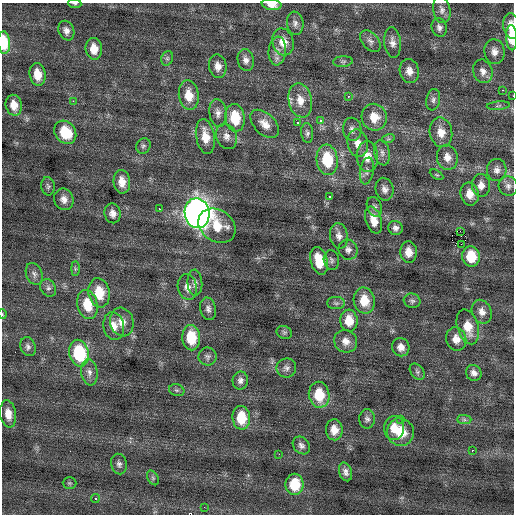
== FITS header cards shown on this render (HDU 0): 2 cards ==
NAXIS1  =                  512 / Axis length
NAXIS2  =                  512 / Axis length

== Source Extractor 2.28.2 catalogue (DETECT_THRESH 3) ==
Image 512 x 512 px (HDU 0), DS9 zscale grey, 1 PNG px = 1 image px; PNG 516 x 516 px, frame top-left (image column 1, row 512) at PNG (2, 3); each listed source drawn as its Kron ellipse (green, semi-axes under 4 px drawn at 4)
Background 0.128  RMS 0.93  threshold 2.8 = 3 sigma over >= 5 px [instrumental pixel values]
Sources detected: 126; all 126 listed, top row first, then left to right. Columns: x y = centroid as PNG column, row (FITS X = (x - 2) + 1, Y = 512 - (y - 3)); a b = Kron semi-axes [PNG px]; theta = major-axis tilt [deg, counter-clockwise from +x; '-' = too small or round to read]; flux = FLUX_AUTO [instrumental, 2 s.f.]
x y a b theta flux
75 4 7 4 -5 100
272 4 10 5 -9 650
442 10 13 8 -79 350
295 23 11 8 -82 320
511 26 13 8 -83 650
439 27 9 7 -76 260
66 31 10 7 -67 320
512 38 12 5 -88 1300
370 41 12 8 -50 290
283 42 14 10 -75 870
392 42 15 8 -84 410
4 43 11 6 -86 1700
94 49 11 8 -84 810
277 51 14 9 84 490
494 52 12 10 -82 470
167 58 7 5 70 140
246 60 11 8 -78 340
343 62 10 5 5 160
218 66 12 8 -81 480
409 71 12 9 -78 510
483 71 12 9 -69 430
38 74 11 8 -79 900
503 90 3 2 - 88
189 95 15 10 -82 990
348 96 3 3 - 430
513 96 2 2 - 200
300 100 17 11 -78 940
433 100 11 7 80 220
73 101 2 2 - 270
14 105 10 8 -77 780
498 106 11 4 6 140
218 113 14 8 -83 390
374 117 13 12 - 1100
235 118 14 9 -81 1800
320 121 4 4 - 220
298 123 3 3 - 200
265 124 17 10 -45 660
352 129 11 9 -82 320
65 132 12 10 -53 1900
441 132 15 11 -79 720
307 133 10 6 -85 170
226 136 13 10 -66 450
205 137 17 9 -81 990
388 139 7 4 17 110
358 143 14 10 -78 680
143 146 8 7 - 160
382 153 12 7 -79 300
367 156 15 10 -86 720
447 157 12 10 -77 580
327 160 15 10 -83 2600
497 170 11 9 85 370
367 171 13 7 80 290
437 175 7 4 -30 82
122 182 12 8 -82 690
481 185 11 9 -87 480
48 186 9 7 -83 160
508 186 10 9 - 320
385 189 11 9 -75 350
470 194 11 9 -77 670
329 196 3 2 - 100
64 199 11 9 -67 460
374 207 10 7 -68 220
159 209 3 2 - 280
113 213 10 8 -78 400
197 213 15 12 -79 57000
374 220 14 8 -72 740
217 226 20 15 -34 1600
395 228 7 7 - 250
460 231 2 2 - 670
339 236 13 9 -81 390
461 244 2 2 - 470
348 250 10 9 - 310
409 252 11 8 -87 650
471 257 10 9 - 1800
331 260 10 7 -80 220
319 261 14 8 -74 1500
75 269 7 4 90 100
34 274 11 8 -68 280
195 283 13 7 -87 290
187 287 13 9 -80 470
48 288 9 7 -59 210
99 293 15 10 -80 1600
364 301 13 10 -77 1200
412 301 8 7 - 180
336 303 9 6 -1 180
87 305 15 10 -76 1500
208 309 11 8 -76 280
482 312 12 9 -65 460
2 314 5 3 - 48
349 321 11 8 -85 1100
122 322 14 12 -75 680
114 326 14 10 -81 690
468 327 18 10 -73 1100
284 332 8 6 -23 150
191 338 12 9 -87 2100
456 339 12 10 -74 630
346 341 12 11 - 540
28 347 10 7 -69 230
401 347 9 8 - 450
79 353 13 10 -78 4000
208 357 9 9 - 250
286 368 10 9 - 280
89 372 13 8 -82 390
417 372 9 6 -50 160
474 373 8 7 - 300
240 380 9 8 - 270
177 390 8 5 -19 130
319 395 13 10 -82 1900
8 414 14 8 -82 650
241 418 12 9 -86 1800
367 419 9 7 89 220
400 419 4 4 - 74
464 420 7 4 -1 130
394 428 12 10 89 850
334 430 10 8 -86 640
400 432 14 13 - 1400
301 445 10 7 -47 240
472 450 3 2 - 430
279 454 3 2 - 99
119 464 10 8 -76 240
346 472 9 6 -73 270
153 478 8 5 -60 120
69 483 7 5 0 110
295 484 11 9 -90 1800
95 499 4 4 - 140
204 507 2 2 - 30
At the frame edge (FLAGS 8, measured only in part): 7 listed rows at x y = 75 4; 272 4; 511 26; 512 38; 4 43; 513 96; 2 314